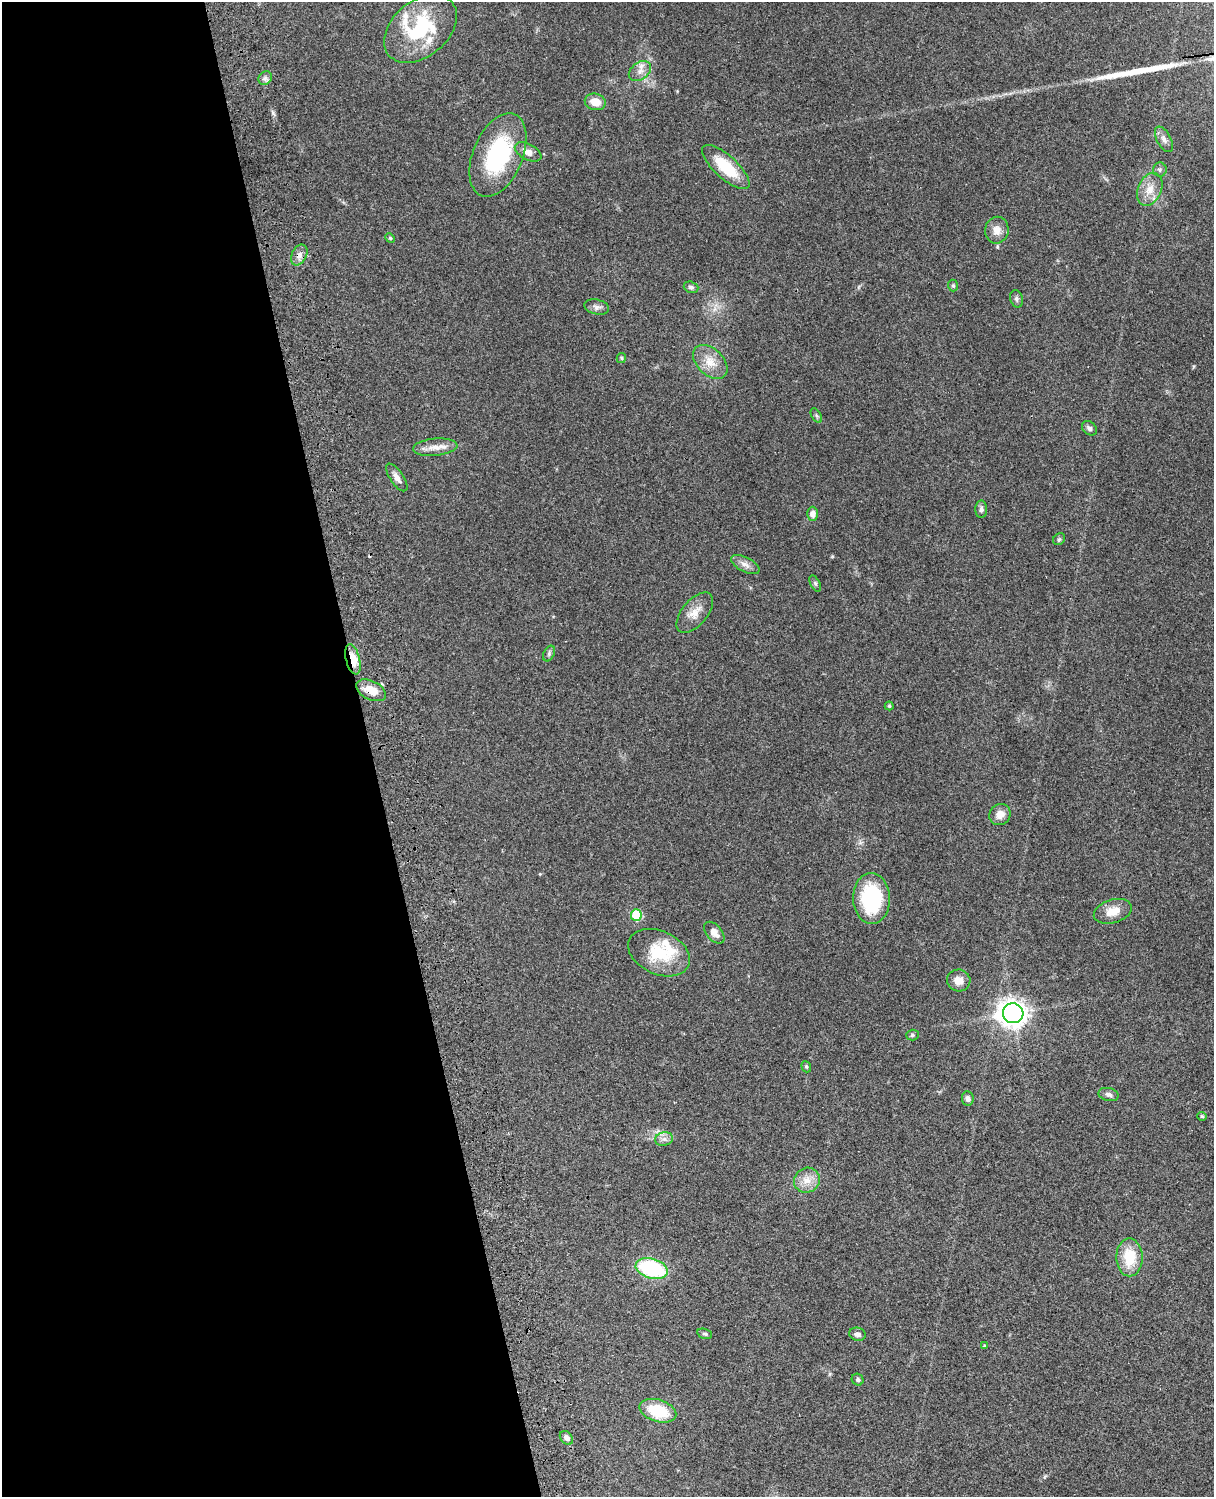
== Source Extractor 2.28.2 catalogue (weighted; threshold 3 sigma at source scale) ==
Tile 5 of 4 x 3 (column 1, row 2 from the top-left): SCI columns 122-1333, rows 1773-3267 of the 5088 x 4928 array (HDU 1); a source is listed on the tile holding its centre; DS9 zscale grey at full resolution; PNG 1216 x 1499 px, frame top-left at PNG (2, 2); each listed source drawn as its Kron ellipse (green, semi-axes under 4 px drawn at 4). Shown black and unused: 31% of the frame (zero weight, under 3 of 4 exposures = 6% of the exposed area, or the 3 px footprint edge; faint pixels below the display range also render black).
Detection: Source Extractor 2.28.2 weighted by HDU 2 'WHT'; one run over the whole footprint, this tile lists its part. Background 0.0975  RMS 0.0063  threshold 0.0285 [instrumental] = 3 sigma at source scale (4.5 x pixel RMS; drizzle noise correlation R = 1.50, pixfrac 1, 0.05/0.05 arcsec/px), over >= 5 px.
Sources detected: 62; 1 cosmic-ray / hot-pixel residue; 1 long thin detection or spike segment (spike, bleed or trail) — neither listed nor drawn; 4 inside a brighter listed object's ellipse — not listed separately; the other 56 listed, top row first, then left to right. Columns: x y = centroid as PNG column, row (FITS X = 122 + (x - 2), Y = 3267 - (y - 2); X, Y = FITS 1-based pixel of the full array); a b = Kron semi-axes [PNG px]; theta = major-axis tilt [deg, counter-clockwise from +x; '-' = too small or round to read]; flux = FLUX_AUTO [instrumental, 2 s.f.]
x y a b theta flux
420 29 41 27 40 50
640 71 12 8 37 4.2
265 78 7 6 - 1.8
595 102 10 8 -14 7.9
1164 139 14 7 -62 3.3
528 152 14 7 -28 4.6
498 155 44 25 67 60
726 167 30 11 -42 24
1160 170 7 7 - 1.4
1150 189 17 11 65 8
997 230 13 11 79 5.3
390 238 5 4 - 0.69
299 255 11 7 65 3.7
953 285 6 5 - 0.99
691 287 7 5 -18 1.5
1016 299 9 6 -75 1.6
597 307 12 7 -11 2.7
621 358 5 4 - 0.81
710 362 20 13 -44 9.7
816 415 8 4 -59 1.2
1089 428 8 6 -44 1.9
435 447 22 8 5 6.3
397 477 16 6 -55 3.7
981 509 9 6 89 2.1
813 514 7 5 90 3.4
1059 539 6 5 - 1.1
745 564 15 7 -27 3.6
815 583 8 4 -63 1.2
695 613 24 12 50 8.2
549 654 8 5 65 1.3
353 659 15 7 -76 12
371 690 16 9 -26 9.6
889 706 4 4 - 0.79
1000 814 11 10 - 5.3
871 899 25 18 -89 49
1113 911 19 11 17 8.7
636 915 6 5 - 31
714 933 13 7 -49 4.6
659 953 32 21 -24 26
959 980 12 11 - 5.7
1013 1013 10 10 - 550
912 1035 6 5 - 1
806 1067 6 4 -68 0.89
1109 1094 10 6 -14 2.1
968 1098 7 6 - 2.1
1202 1116 4 4 - 0.62
664 1139 9 6 12 2.5
807 1180 13 12 - 7
1129 1257 19 13 -89 19
652 1269 16 10 -16 57
705 1334 7 5 -17 1.1
857 1334 8 6 -14 2.2
985 1346 4 4 - 0.67
858 1380 6 5 - 1.3
658 1411 19 11 -18 23
566 1438 8 5 -47 2.6
Overlapping masked pixels (flux is a lower limit): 2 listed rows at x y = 353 659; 371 690
Unlisted compact peaks at least as high as the median listed source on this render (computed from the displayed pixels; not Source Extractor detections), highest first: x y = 273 113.